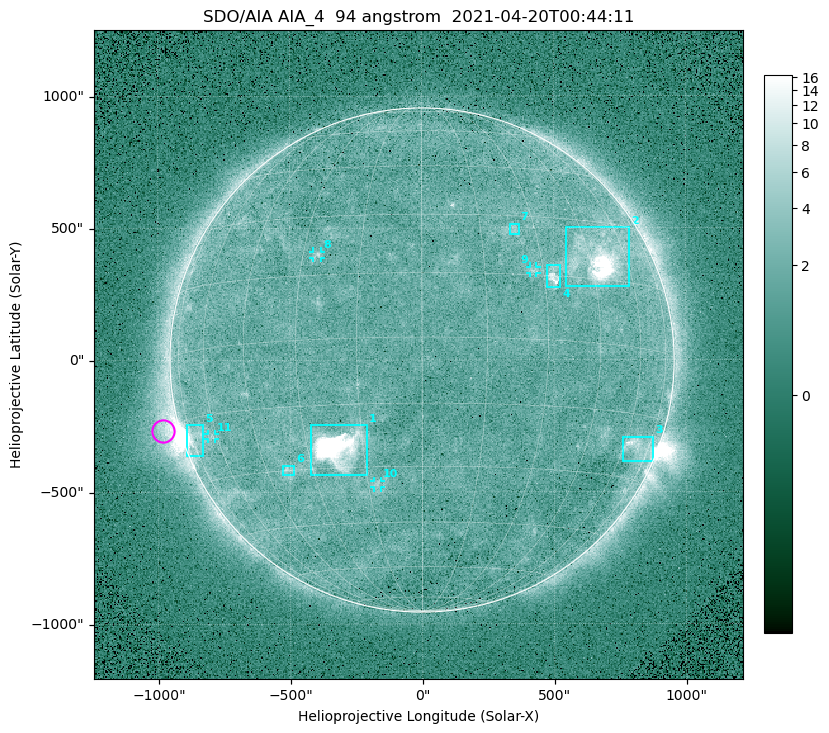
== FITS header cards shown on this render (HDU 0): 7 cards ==
TELESCOP= 'SDO/AIA '
INSTRUME= 'AIA_4   '
WAVELNTH=                   94
WAVEUNIT= 'angstrom'
DATE-OBS= '2021-04-20T00:44:11.12'
CTYPE1  = 'HPLN-TAN'
CTYPE2  = 'HPLT-TAN'

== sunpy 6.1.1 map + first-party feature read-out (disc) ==
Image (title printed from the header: SDO/AIA AIA_4  94 angstrom  2021-04-20T00:44:11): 512 x 512 px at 4.8 arcsec/px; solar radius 955 arcsec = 199 px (full disc in frame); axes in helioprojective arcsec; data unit not stated in the header (colour bar unlabelled)
Orientation: roll -0.138 deg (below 1 deg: not rotated)
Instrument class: DISC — disc imager (sunpy class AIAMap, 94 A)
Bright regions (active regions / flare kernels): reference = the median radial profile (limb darkening/brightening removed); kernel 5 px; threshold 5 sigma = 2.39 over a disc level ~1.73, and >= 1.15x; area >= 9 px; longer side >= 5 px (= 24 arcsec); searched inside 0.97 R_sun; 11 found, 11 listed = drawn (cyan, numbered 1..; 4 of them under ~33 arcsec drawn as corner ticks so the feature stays visible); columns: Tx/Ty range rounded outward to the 10 arcsec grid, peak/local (2 s.f.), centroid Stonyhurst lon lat
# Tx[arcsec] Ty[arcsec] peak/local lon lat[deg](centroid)
1 -420..-210 -440..-240 266 -21 -25
2 540..790 280..500 25 +48 +20
3 760..880 -390..-290 4.7 +67 -22
4 470..530 270..360 5.9 +33 +15
5 -900..-830 -360..-240 7 -72 -19
6 -530..-480 -440..-400 3 -38 -30
7 330..370 470..520 2.8 +24 +26
8 -410..-380 390..410 3 -26 +20
9 410..440 330..360 2.8 +27 +16
10 -180..-160 -480..-450 2.9 -13 -34
11 -810..-780 -300..-280 2.8 -63 -20
Off-limb structures (1.02-1.3 R_sun): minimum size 50 px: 5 found; the strongest spans PA ~90..115 deg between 1.02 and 1.21 R_sun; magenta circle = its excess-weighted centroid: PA ~105 deg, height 1.06 R_sun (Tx ~-980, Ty ~-270 arcsec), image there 4.4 x the reference